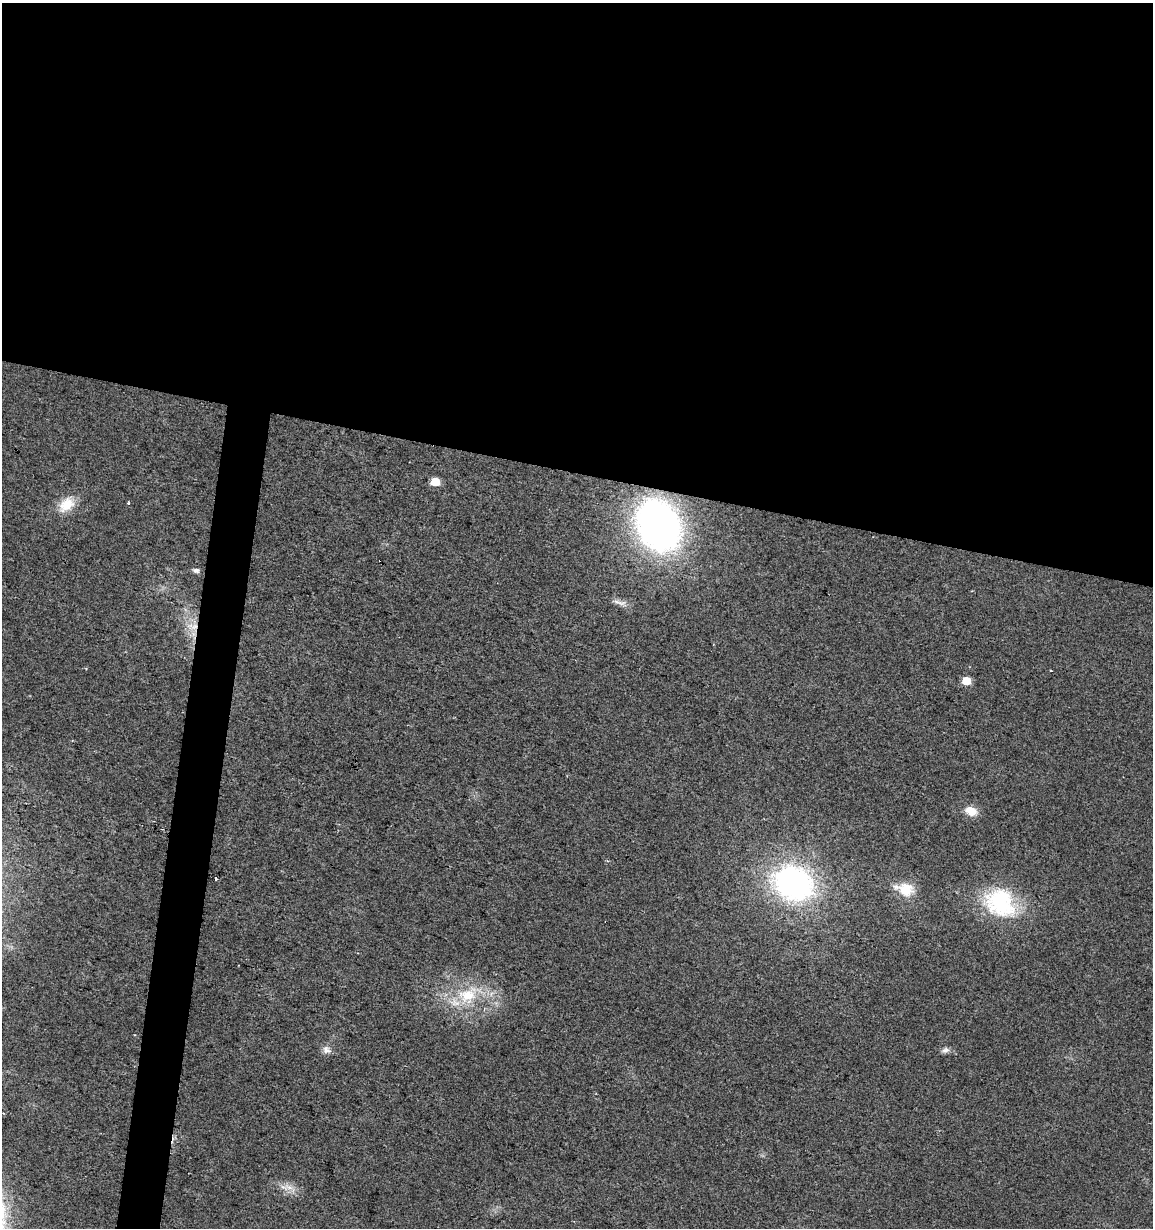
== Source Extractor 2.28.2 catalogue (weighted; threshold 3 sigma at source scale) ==
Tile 3 of 4 x 4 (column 3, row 1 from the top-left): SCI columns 2587-3737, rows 3677-4902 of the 5113 x 4909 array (HDU 1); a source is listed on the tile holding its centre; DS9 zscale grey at full resolution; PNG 1155 x 1230 px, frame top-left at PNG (2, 3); no overlay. Shown black and unused: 41% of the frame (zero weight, under 2 of 3 exposures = <1% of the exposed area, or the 3 px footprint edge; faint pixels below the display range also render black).
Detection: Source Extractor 2.28.2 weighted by HDU 2 'WHT'; one run over the whole footprint, this tile lists its part. Background 0.0138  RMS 0.0058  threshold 0.0263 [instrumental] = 3 sigma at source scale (4.5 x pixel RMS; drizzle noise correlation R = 1.50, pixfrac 1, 0.0396/0.0396 arcsec/px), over >= 5 px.
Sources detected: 20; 3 cosmic-ray / hot-pixel residue — not listed; the other 17 listed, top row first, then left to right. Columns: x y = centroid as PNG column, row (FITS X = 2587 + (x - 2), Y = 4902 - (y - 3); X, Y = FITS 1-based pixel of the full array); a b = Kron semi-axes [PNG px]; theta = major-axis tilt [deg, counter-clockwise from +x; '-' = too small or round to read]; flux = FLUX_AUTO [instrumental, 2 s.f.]
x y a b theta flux
435 482 6 5 - 14
66 505 24 16 43 12
659 525 38 29 -63 300
196 570 6 5 - 2.3
617 602 12 5 -15 2.8
193 626 19 8 -7 6.8
1051 671 3 2 - 0.45
966 681 5 5 - 15
971 811 13 9 -23 8
216 879 3 3 - 5.9
794 883 43 34 -27 140
906 890 21 18 -14 13
1000 903 43 33 -37 52
467 995 28 21 0 27
326 1050 12 9 -35 3.4
945 1050 9 7 33 2.1
289 1187 15 6 -24 4.9
Overlapping masked pixels (flux is a lower limit): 1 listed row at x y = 193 626